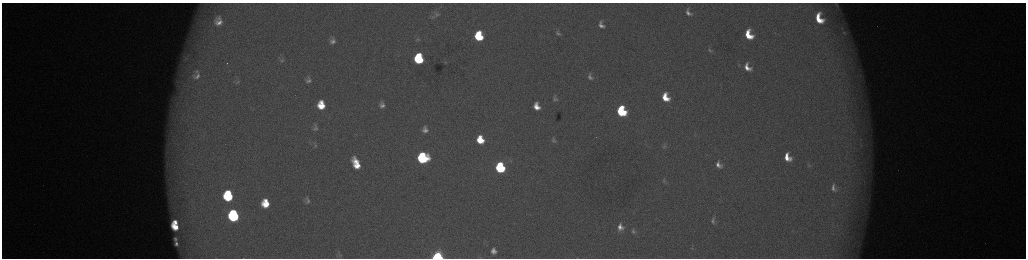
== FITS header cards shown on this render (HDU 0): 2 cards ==
NAXIS1  =                 2048 /fastest changing axis
NAXIS2  =                  512 /next to fastest changing axis

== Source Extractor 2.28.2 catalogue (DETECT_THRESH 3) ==
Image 2048 x 512 px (HDU 0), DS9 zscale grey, zoomed out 1/2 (1 PNG px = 2 x 2 image px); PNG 1028 x 260 px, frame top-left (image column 1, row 511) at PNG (2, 3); no overlay
Background 177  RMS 2.1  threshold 6.24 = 3 sigma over >= 5 px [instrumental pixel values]
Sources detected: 67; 5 cannot appear on this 1/2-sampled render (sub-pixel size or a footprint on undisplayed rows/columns) and are not listed; the other 62 listed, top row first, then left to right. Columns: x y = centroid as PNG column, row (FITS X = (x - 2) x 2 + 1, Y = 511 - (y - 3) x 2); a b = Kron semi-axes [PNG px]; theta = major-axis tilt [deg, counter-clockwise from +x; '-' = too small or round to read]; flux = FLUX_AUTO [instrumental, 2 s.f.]
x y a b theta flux
837 5 11 5 -60 1500
688 12 7 4 -55 1800
437 15 7 5 10 1100
432 17 7 4 -2 690
819 19 10 7 -66 12000
218 21 8 7 - 3800
601 25 11 7 -66 3200
844 32 6 5 - 980
558 33 10 7 -56 1900
749 35 9 6 -63 11000
479 36 8 6 -78 22000
417 39 6 4 17 560
332 41 7 5 88 2100
710 50 8 5 -54 1100
186 58 11 7 -53 2700
419 59 8 6 -80 36000
282 60 8 5 31 1200
445 62 4 2 - 220
739 65 6 3 -45 520
747 67 11 7 -58 5000
197 72 10 6 -39 1700
197 76 11 8 5 2700
590 77 10 7 -64 2200
308 80 5 4 - 1400
237 82 7 4 43 760
665 97 9 6 -67 9800
555 99 5 3 - 750
321 105 8 6 -83 9900
382 105 7 6 - 2300
537 106 7 5 -70 5000
621 111 8 6 -68 39000
315 128 8 5 83 1300
425 129 9 7 -84 2900
695 135 6 4 82 630
480 140 8 6 -74 12000
553 140 6 4 -76 960
664 145 8 4 -67 950
860 145 3 3 - 450
315 146 6 5 - 870
787 157 8 6 -63 6700
423 158 8 7 - 58000
356 163 13 7 -65 11000
719 165 10 7 -59 3300
808 165 5 3 - 450
500 167 7 6 - 50000
664 181 8 5 -86 1100
833 188 7 4 -78 1700
228 196 8 7 - 35000
307 200 5 4 - 1500
265 203 8 6 -82 10000
233 215 8 7 - 59000
713 221 11 6 85 2200
175 222 5 3 - 3100
175 227 7 5 -43 8000
620 227 7 6 - 3000
633 231 6 5 - 1000
175 239 4 3 - 840
176 244 4 3 - 1200
692 248 4 3 - 460
494 251 8 7 - 3100
339 255 6 4 60 820
437 256 6 5 - 66000
At the frame edge (FLAGS 8, measured only in part): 2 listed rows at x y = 837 5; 437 256
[5 sub-pixel or undisplayed-footprint detections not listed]